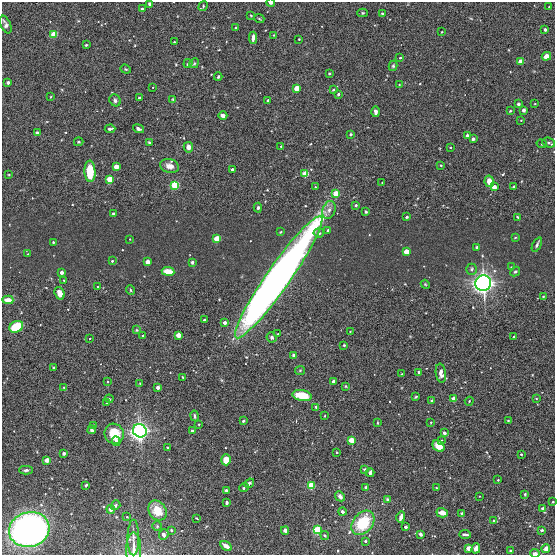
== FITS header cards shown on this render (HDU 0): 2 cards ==
NAXIS1  =                  553
NAXIS2  =                  553

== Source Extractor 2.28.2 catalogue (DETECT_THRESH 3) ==
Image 553 x 553 px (HDU 0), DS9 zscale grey, 1 PNG px = 1 image px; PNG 557 x 557 px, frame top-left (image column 1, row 553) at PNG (2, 2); each listed source drawn as its Kron ellipse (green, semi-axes under 4 px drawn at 4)
Background 0.0163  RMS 2.3e-04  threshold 6.76e-04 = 3 sigma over >= 5 px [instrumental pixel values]
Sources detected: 215; all 215 listed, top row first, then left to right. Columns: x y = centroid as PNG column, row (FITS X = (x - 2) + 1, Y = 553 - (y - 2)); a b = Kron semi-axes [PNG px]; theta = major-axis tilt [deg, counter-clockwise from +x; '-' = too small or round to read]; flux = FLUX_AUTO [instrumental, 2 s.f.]
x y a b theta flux
270 3 4 3 - 0.041
150 4 3 3 - 0.048
203 6 5 4 - 0.019
549 7 2 2 - 0.0099
142 9 3 3 - 0.019
363 13 5 4 - 0.019
382 14 3 3 - 0.017
251 16 4 3 - 0.016
259 18 5 3 - 0.013
6 25 9 5 -67 0.066
236 28 3 3 - 0.014
545 30 3 3 - 0.039
442 32 2 2 - 0.013
54 34 3 3 - 0.75
274 35 3 2 - 0.012
253 38 6 3 87 0.077
299 39 2 2 - 0.011
174 42 3 2 - 0.0088
86 45 3 3 - 0.015
546 56 5 4 - 0.086
400 58 3 2 - 0.016
521 62 4 3 - 0.5
188 63 5 3 - 0.02
194 63 5 4 - 0.018
393 66 5 4 - 0.023
126 69 5 4 - 0.019
329 73 3 2 - 0.012
218 77 4 3 - 0.023
8 82 3 3 - 0.039
399 85 3 2 - 0.0093
153 87 2 2 - 0.0087
297 88 4 3 - 0.51
333 90 4 3 - 0.017
338 94 3 3 - 0.032
50 97 3 2 - 0.01
139 98 3 3 - 0.04
173 99 4 3 - 0.017
115 100 6 5 - 0.043
268 100 3 3 - 0.058
518 104 3 3 - 0.022
535 104 3 2 - 0.011
523 110 3 3 - 0.11
510 111 3 2 - 0.012
376 112 5 4 - 0.046
223 116 4 3 - 0.058
521 120 3 2 - 0.0086
110 129 5 3 - 0.031
139 129 6 3 -21 0.04
37 133 3 3 - 0.066
351 134 3 3 - 0.033
467 135 3 3 - 0.033
473 139 3 3 - 0.039
79 142 4 3 - 0.019
149 142 4 3 - 0.018
549 143 6 5 - 0.038
542 144 5 3 - 0.03
281 146 3 3 - 0.011
188 147 5 5 - 0.088
450 147 3 2 - 0.013
441 165 3 3 - 0.011
169 166 9 7 -16 0.11
116 167 3 3 - 0.27
233 170 3 3 - 0.035
90 171 11 5 -87 0.43
9 174 3 2 - 0.011
305 174 4 3 - 0.68
110 179 4 3 - 0.62
489 181 5 4 - 0.14
382 183 3 2 - 0.0084
175 185 4 4 - 1.8
514 186 3 3 - 0.017
315 187 3 2 - 0.013
494 187 3 3 - 0.21
336 193 4 4 - 0.44
356 205 3 3 - 0.034
258 208 5 4 - 0.027
329 210 9 6 70 0.07
366 212 3 3 - 0.025
113 214 3 2 - 0.016
407 217 3 3 - 0.022
518 217 3 2 - 0.016
328 230 4 3 - 0.021
280 232 3 3 - 0.013
319 233 5 4 - 0.043
515 238 4 2 - 0.012
130 239 2 2 - 0.0092
217 239 3 3 - 0.82
53 242 3 3 - 0.026
537 245 8 3 64 0.032
477 247 3 3 - 0.092
406 252 3 3 - 0.41
28 254 3 2 - 0.011
112 261 3 3 - 0.024
148 262 3 3 - 0.33
192 262 3 3 - 0.031
511 267 2 2 - 0.0084
471 269 5 5 - 0.035
168 271 6 4 -8 0.2
515 271 5 4 - 0.021
61 272 3 3 - 0.1
279 277 74 12 55 14
64 280 2 2 - 0.012
483 283 8 7 - 7.4
425 284 4 3 - 0.014
98 287 3 2 - 0.014
131 290 5 3 - 0.018
59 293 6 5 - 0.11
543 296 3 2 - 0.017
8 300 5 4 - 0.15
204 320 3 3 - 0.053
225 323 3 3 - 0.14
16 327 7 5 27 0.58
137 330 3 3 - 0.012
350 331 3 2 - 0.0093
278 334 3 3 - 0.013
178 335 3 3 - 0.39
143 336 3 2 - 0.018
272 337 5 4 - 0.035
514 337 3 3 - 0.042
90 338 3 2 - 0.012
344 345 3 3 - 0.016
294 355 4 3 - 0.06
53 367 3 2 - 0.014
300 370 5 4 - 0.016
419 372 3 3 - 0.095
441 373 9 5 -81 0.086
402 374 3 2 - 0.015
183 377 3 2 - 0.017
107 382 3 2 - 0.016
333 382 4 3 - 0.044
140 383 4 3 - 0.031
346 386 3 3 - 0.016
64 387 4 3 - 0.015
158 387 3 3 - 0.16
302 396 9 5 -12 0.35
416 397 3 3 - 0.018
454 398 3 3 - 0.32
536 398 4 3 - 0.01
109 399 4 3 - 0.017
432 401 4 3 - 0.04
469 401 4 3 - 0.014
106 403 3 3 - 0.012
316 407 4 3 - 0.019
194 416 5 3 - 0.025
325 416 2 2 - 0.013
508 420 3 2 - 0.019
243 421 3 3 - 0.026
431 422 4 2 - 0.011
377 423 3 2 - 0.012
199 424 4 3 - 0.012
94 425 3 3 - 0.028
92 430 4 3 - 0.049
140 431 7 6 - 6.1
192 431 3 2 - 0.017
444 433 4 3 - 0.041
114 434 10 9 - 0.35
351 440 3 3 - 0.79
442 440 3 3 - 0.013
116 441 5 3 - 0.073
438 446 6 5 - 0.2
167 448 3 2 - 0.016
337 452 3 2 - 0.02
64 453 3 3 - 0.084
521 454 3 2 - 0.023
47 460 3 3 - 0.39
226 460 5 5 - 0.21
364 469 3 2 - 0.018
26 470 7 4 1 0.033
370 473 4 3 - 0.066
498 480 3 3 - 0.02
249 483 5 4 - 0.03
86 485 3 3 - 0.022
311 485 3 3 - 1.4
244 487 5 3 - 0.03
366 487 3 3 - 0.034
436 487 2 2 - 0.011
226 490 3 3 - 0.03
525 494 3 3 - 0.018
340 496 5 4 - 0.036
479 496 3 2 - 0.0082
387 499 4 3 - 0.025
227 502 3 3 - 0.034
553 502 3 2 - 0.014
116 505 5 4 - 0.028
543 508 4 3 - 0.04
111 509 4 4 - 0.071
157 510 10 8 -56 0.29
342 512 4 4 - 0.047
442 513 6 4 -16 0.091
462 513 4 3 - 0.016
127 517 3 3 - 0.014
401 517 6 3 74 0.078
197 518 3 2 - 0.01
494 521 3 2 - 0.017
363 523 13 9 50 0.66
157 526 5 5 - 0.021
406 527 3 3 - 0.022
29 530 20 17 14 6.8
171 530 4 4 - 0.018
317 530 3 3 - 2.4
542 530 4 2 - 0.026
285 531 4 3 - 0.054
164 534 5 4 - 0.056
420 534 4 3 - 0.035
465 534 5 3 - 0.044
325 535 4 4 - 0.018
133 538 18 6 89 0.083
365 541 3 3 - 0.034
226 546 6 3 -32 0.091
469 548 3 3 - 0.43
476 548 5 4 - 0.077
546 549 4 3 - 0.072
134 550 18 7 -90 0.15
510 551 3 3 - 0.025
535 553 5 3 - 0.035
At the frame edge (FLAGS 8, measured only in part): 5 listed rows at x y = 270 3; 150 4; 553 502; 134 550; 535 553